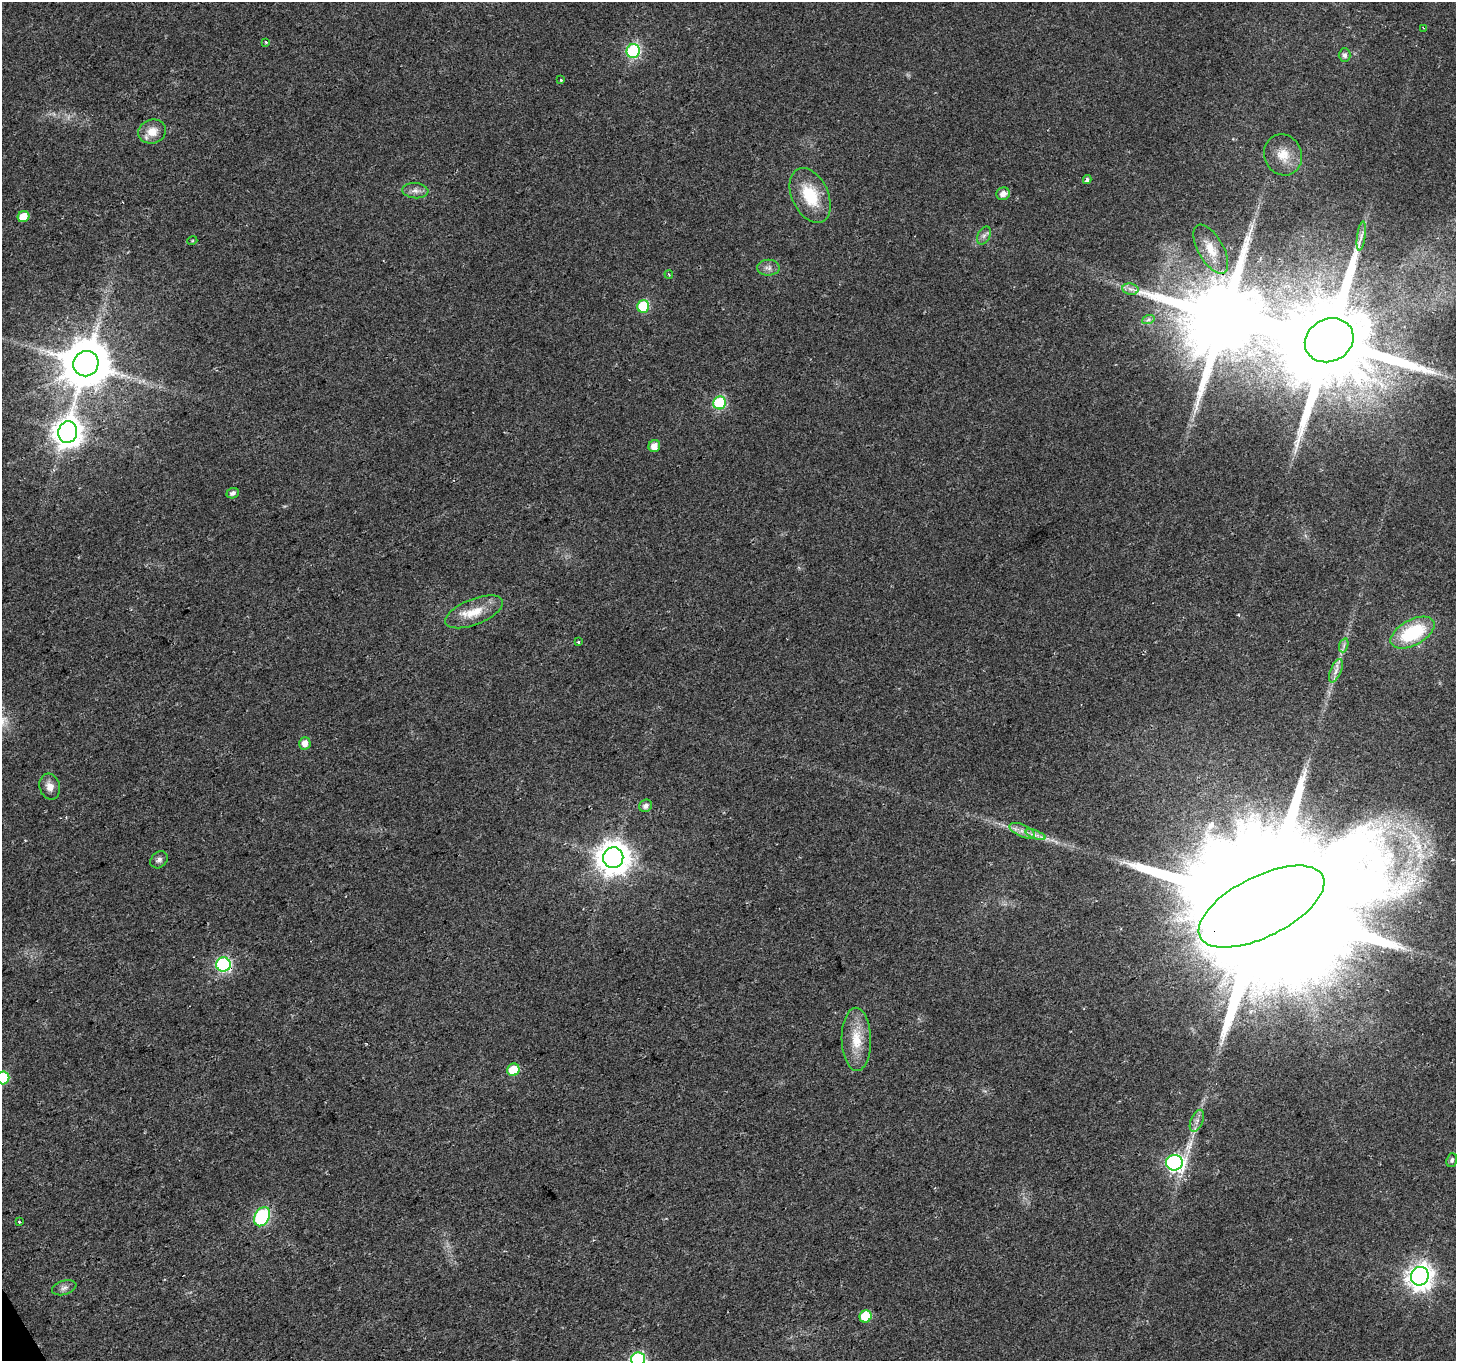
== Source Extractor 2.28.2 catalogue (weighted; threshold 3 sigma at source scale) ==
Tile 7 of 4 x 4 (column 3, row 2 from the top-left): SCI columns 2907-4360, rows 2825-4183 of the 5816 x 5708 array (HDU 1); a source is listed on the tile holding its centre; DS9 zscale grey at full resolution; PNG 1458 x 1363 px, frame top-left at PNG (2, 2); each listed source drawn as its Kron ellipse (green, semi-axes under 4 px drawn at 4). Shown black and unused: <1% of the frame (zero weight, under 2 of 3 exposures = <1% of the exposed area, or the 3 px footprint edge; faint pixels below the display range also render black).
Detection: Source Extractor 2.28.2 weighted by HDU 2 'WHT'; one run over the whole footprint, this tile lists its part. Background 0.0277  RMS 0.0057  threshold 0.0258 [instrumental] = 3 sigma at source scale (4.5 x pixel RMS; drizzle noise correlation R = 1.50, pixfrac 1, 0.0396/0.0396 arcsec/px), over >= 5 px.
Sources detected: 55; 1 inside a brighter object's white glare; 1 cosmic-ray / hot-pixel residue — neither listed nor drawn; the other 53 listed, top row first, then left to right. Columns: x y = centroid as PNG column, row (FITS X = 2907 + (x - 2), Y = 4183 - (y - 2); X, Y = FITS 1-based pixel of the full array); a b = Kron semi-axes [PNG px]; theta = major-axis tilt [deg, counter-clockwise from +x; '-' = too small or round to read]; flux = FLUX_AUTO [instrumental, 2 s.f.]
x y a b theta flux
1424 28 4 3 - 0.6
266 42 3 3 - 0.61
633 51 7 6 - 87
1345 55 7 6 - 2
561 80 3 3 - 1.1
152 131 14 12 17 7.7
1283 155 21 18 -67 11
1087 179 4 4 - 1.5
415 191 13 7 -4 3.2
1003 194 7 6 - 3.7
810 195 29 18 -64 23
23 217 6 5 - 9.4
984 236 9 6 62 2.2
1361 236 15 3 82 2.3
192 241 5 3 - 0.58
1211 249 27 12 -60 11
768 268 11 8 0 3
669 274 4 3 - 0.76
1130 289 8 5 -10 2.1
643 306 6 6 - 37
1148 320 6 4 19 1.1
1329 340 25 21 27 14000
86 364 13 12 - 3000
720 403 6 6 - 55
68 432 11 9 76 720
654 446 6 5 - 5.1
233 493 6 5 - 2.1
474 612 31 12 21 13
1413 633 24 12 28 39
578 642 3 3 - 1.1
1344 645 7 4 72 1.4
1336 671 12 5 67 3.1
305 743 6 5 - 4.6
50 787 13 10 -74 4.6
646 806 7 6 - 2.7
1022 831 14 6 -24 3.9
1035 835 10 3 -21 2.3
613 858 10 10 - 1000
159 860 9 7 44 2.4
1262 907 68 30 27 70000
223 964 7 7 - 96
856 1039 31 15 -89 16
513 1070 6 6 - 14
3 1078 6 6 - 32
1197 1121 11 6 68 2.8
1452 1160 7 5 70 1.5
1174 1163 8 8 - 150
262 1217 10 7 64 71
19 1222 3 3 - 1.4
1420 1276 9 9 - 520
64 1288 12 7 16 2.6
866 1316 6 6 - 23
638 1359 7 7 - 86
Overlapping masked pixels (flux is a lower limit): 3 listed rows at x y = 86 364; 1262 907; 223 964
Isophote crosses this tile's border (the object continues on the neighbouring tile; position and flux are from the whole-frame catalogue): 2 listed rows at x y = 3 1078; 638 1359